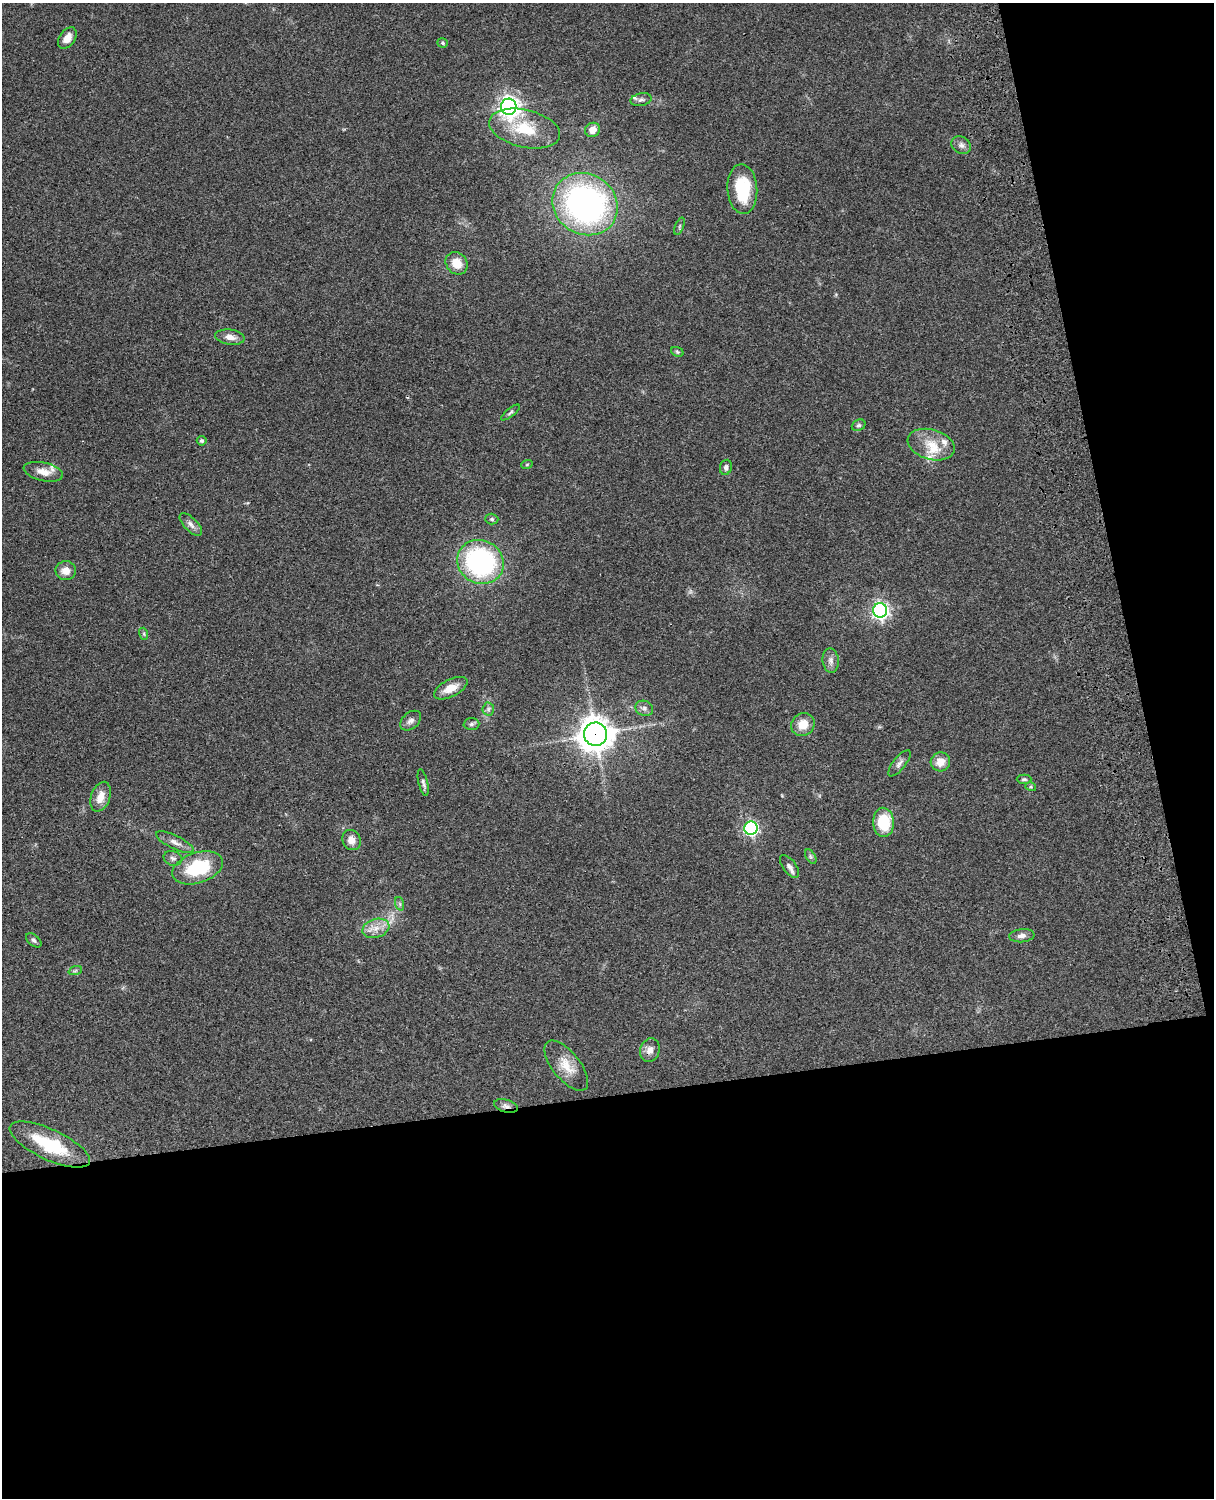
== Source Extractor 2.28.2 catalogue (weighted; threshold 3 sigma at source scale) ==
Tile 12 of 4 x 3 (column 4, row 3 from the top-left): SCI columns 3759-4970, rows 277-1772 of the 5089 x 4927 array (HDU 1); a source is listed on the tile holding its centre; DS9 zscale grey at full resolution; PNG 1216 x 1500 px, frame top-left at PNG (2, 3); each listed source drawn as its Kron ellipse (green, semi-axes under 4 px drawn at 4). Shown black and unused: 33% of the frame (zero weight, under 3 of 4 exposures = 6% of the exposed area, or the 3 px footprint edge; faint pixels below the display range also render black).
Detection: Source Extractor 2.28.2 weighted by HDU 2 'WHT'; one run over the whole footprint, this tile lists its part. Background 0.0965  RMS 0.0063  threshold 0.0282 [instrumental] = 3 sigma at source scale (4.5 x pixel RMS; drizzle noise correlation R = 1.50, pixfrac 1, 0.05/0.05 arcsec/px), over >= 5 px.
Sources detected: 62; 5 inside a brighter listed object's ellipse — not listed separately; the other 57 listed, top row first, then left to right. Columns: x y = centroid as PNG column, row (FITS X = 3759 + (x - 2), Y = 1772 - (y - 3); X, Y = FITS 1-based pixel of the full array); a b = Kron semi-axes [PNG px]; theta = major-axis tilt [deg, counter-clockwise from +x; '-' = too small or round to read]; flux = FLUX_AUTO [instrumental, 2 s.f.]
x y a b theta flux
67 38 12 7 54 5.4
442 43 5 4 - 1.2
641 100 10 6 12 2.1
509 107 8 7 - 390
525 128 36 18 -13 25
593 130 7 7 - 5.4
961 145 10 8 -34 2.8
742 189 25 15 -86 31
585 204 34 30 -33 200
679 226 9 3 69 0.9
457 263 12 10 -49 8.9
230 337 15 7 -8 5.2
677 352 6 4 -22 0.85
510 412 11 4 38 1.3
859 425 7 5 27 1.3
202 441 5 4 - 1.2
931 445 24 15 -16 13
527 464 6 3 20 0.69
726 467 7 6 - 1.9
43 472 20 9 -13 6.7
492 519 6 5 - 1.1
191 524 14 6 -45 3.1
480 562 24 21 -29 99
66 571 10 9 - 5.1
880 610 7 7 - 200
144 634 6 4 -72 0.86
831 660 12 8 -84 3.3
451 688 18 8 27 7.7
644 708 9 7 -26 2.3
488 709 6 6 - 1.5
411 721 12 8 42 2.8
471 724 8 6 3 1.6
803 725 12 11 - 8.9
596 734 11 11 - 1000
940 762 10 9 - 7.6
899 763 16 6 51 2.7
1024 779 7 4 0 1.1
423 783 13 4 -76 2
1031 787 5 3 - 0.67
101 797 15 9 71 7.7
883 822 14 10 -87 24
751 828 7 6 - 130
351 840 10 9 - 5
175 842 21 6 -25 4.2
811 857 8 4 -59 1.2
173 858 9 7 -16 2.2
789 866 13 6 -53 2.8
198 868 26 15 18 36
400 904 7 4 -72 1.1
376 928 14 9 16 6.1
1022 936 13 6 6 3.2
34 940 9 5 -40 1.6
75 971 7 4 19 1.1
650 1050 12 9 72 4.1
566 1066 30 14 -51 11
506 1106 12 6 -15 2.6
50 1145 43 15 -25 38
Overlapping masked pixels (flux is a lower limit): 2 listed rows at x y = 596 734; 506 1106